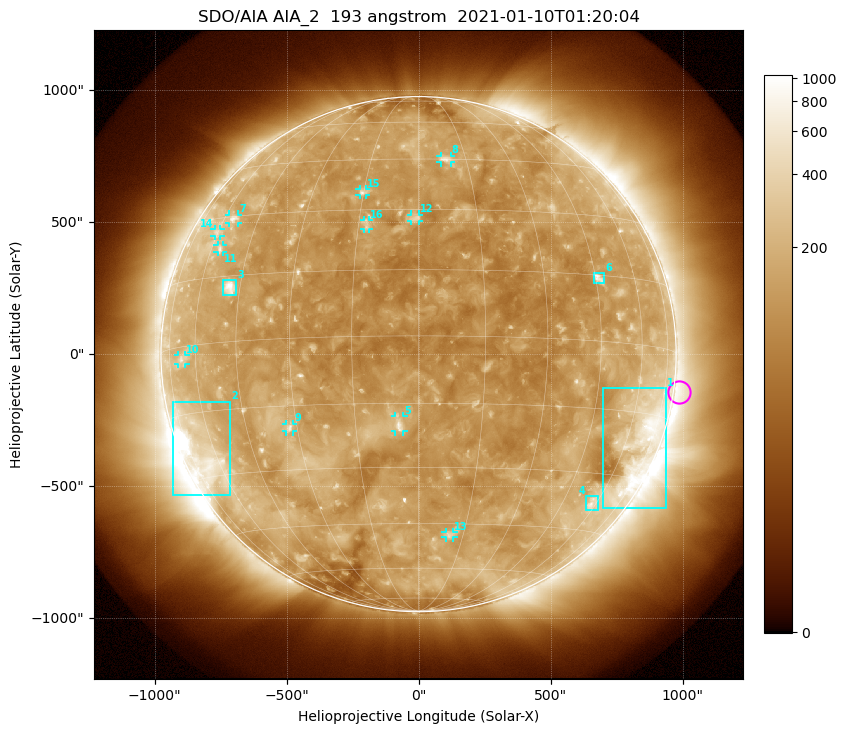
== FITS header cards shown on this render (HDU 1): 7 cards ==
TELESCOP= 'SDO/AIA'
INSTRUME= 'AIA_2'
WAVELNTH=                  193
WAVEUNIT= 'angstrom'
DATE-OBS= '2021-01-10T01:20:04.84'
CTYPE1  = 'HPLN-TAN'
CTYPE2  = 'HPLT-TAN'

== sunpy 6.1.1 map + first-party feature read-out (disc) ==
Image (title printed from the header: SDO/AIA AIA_2  193 angstrom  2021-01-10T01:20:04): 1024 x 1024 px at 2.4 arcsec/px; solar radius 976 arcsec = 407 px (full disc in frame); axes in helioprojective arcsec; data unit not stated in the header (colour bar unlabelled)
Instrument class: DISC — disc imager (sunpy class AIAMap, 193 A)
Bright regions (active regions / flare kernels): reference = the median radial profile (limb darkening/brightening removed); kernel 9 px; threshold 5 sigma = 187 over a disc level ~126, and >= 1.15x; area >= 12 px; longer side >= 10 px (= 24 arcsec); searched inside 0.97 R_sun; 16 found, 16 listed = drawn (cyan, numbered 1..; 11 of them under ~33 arcsec drawn as corner ticks so the feature stays visible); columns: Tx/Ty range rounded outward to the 5 arcsec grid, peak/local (2 s.f.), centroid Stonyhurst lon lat
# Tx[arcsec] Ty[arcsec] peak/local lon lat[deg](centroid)
1 695..935 -585..-130 4.6 +67 -22
2 -930..-710 -535..-180 15 -66 -24
3 -745..-690 220..280 6.8 -48 +12
4 635..680 -590..-535 3.4 +58 -37
5 -90..-55 -295..-235 5.7 -5 -20
6 665..705 265..310 5.1 +46 +14
7 -720..-685 495..530 3.6 -55 +29
8 85..125 725..750 3.5 +9 +45
9 -505..-475 -295..-265 3.9 -32 -20
10 -910..-880 -35..-5 2.8 -67 -3
11 -760..-740 385..415 2.8 -56 +22
12 -30..0 505..530 3.5 -1 +28
13 100..135 -695..-675 3.2 +10 -48
14 -775..-750 445..475 2.5 -60 +26
15 -225..-200 600..625 3.3 -15 +35
16 -210..-185 475..510 3.2 -13 +26
Off-limb structures (1.02-1.3 R_sun): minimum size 162 px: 3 found; the strongest spans PA ~220..325 deg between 1.02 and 1.3 R_sun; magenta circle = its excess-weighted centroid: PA ~260 deg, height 1.02 R_sun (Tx ~985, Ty ~-145 arcsec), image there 1.7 x the reference